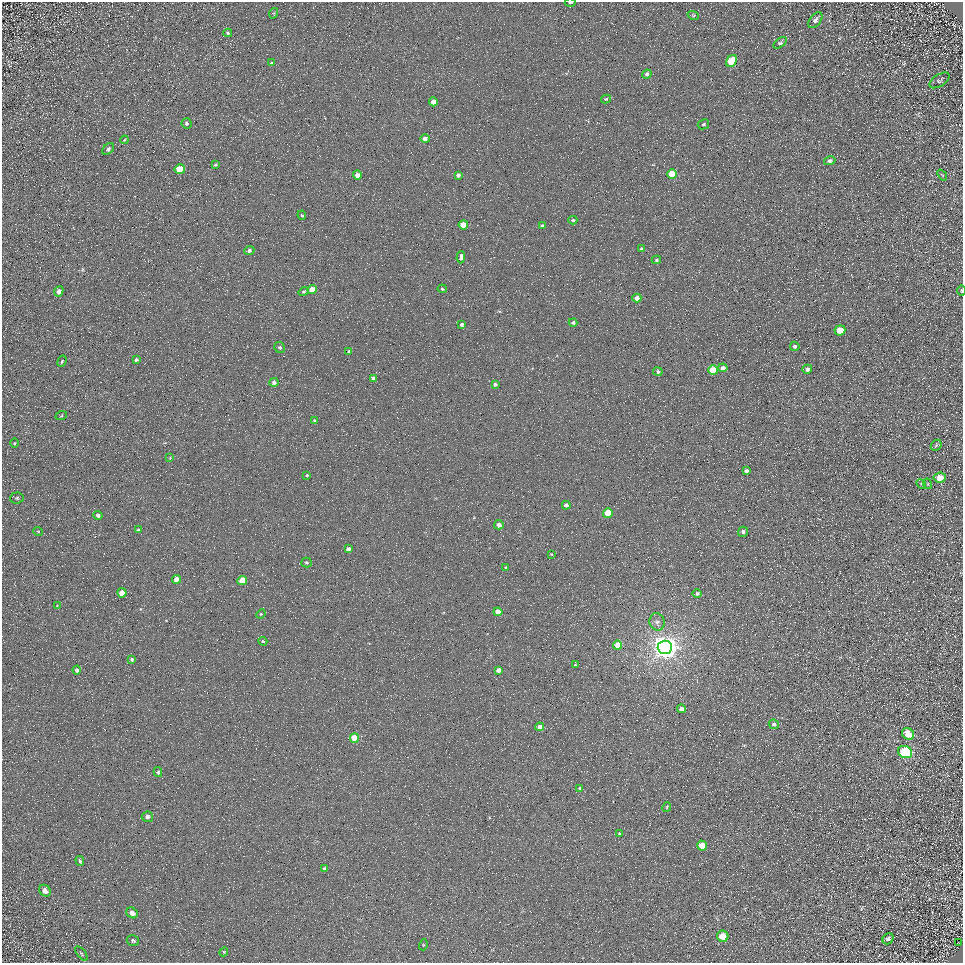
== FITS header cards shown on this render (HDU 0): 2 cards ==
NAXIS1  =                  961
NAXIS2  =                  961

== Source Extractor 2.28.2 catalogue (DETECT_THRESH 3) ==
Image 961 x 961 px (HDU 0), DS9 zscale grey, 1 PNG px = 1 image px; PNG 965 x 965 px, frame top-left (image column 1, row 961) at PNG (2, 2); each listed source drawn as its Kron ellipse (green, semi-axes under 4 px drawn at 4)
Background 4.84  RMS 8.5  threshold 25.6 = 3 sigma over >= 5 px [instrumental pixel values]
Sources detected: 113; all 113 listed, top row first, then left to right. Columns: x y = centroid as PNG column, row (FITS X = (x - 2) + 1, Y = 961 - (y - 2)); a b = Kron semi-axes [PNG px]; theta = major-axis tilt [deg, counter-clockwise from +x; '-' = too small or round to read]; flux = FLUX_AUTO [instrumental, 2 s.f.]
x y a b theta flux
570 3 5 3 - 1000
274 13 5 3 - 650
693 15 6 3 -18 640
815 20 9 5 51 2300
228 33 4 3 - 840
780 43 7 4 38 990
731 61 6 5 - 15000
271 63 4 4 - 550
647 74 5 4 - 1300
939 80 11 6 33 1300
606 99 5 4 - 760
433 102 4 4 - 4900
187 123 5 5 - 1200
703 124 6 4 28 960
425 139 5 4 - 2500
124 140 4 3 - 470
108 149 7 5 44 1600
830 161 5 4 - 1500
215 165 4 4 - 850
180 169 5 5 - 12000
672 174 5 5 - 16000
357 175 4 4 - 4200
458 175 4 4 - 2700
942 175 6 3 -51 510
302 215 5 4 - 750
573 220 4 4 - 860
463 225 5 4 - 11000
542 226 4 3 - 1500
641 249 4 3 - 1100
249 250 5 4 - 1500
461 257 6 3 86 29000
656 260 5 4 - 800
442 289 4 3 - 690
312 290 4 4 - 7200
961 290 5 3 - 530
59 291 5 4 - 2400
304 292 5 4 - 870
637 298 4 4 - 3400
573 323 4 4 - 1100
462 325 3 3 - 1400
840 330 5 5 - 12000
795 346 5 4 - 1300
280 348 6 5 - 1200
349 352 3 3 - 1100
136 360 4 3 - 940
62 361 6 3 68 690
723 368 4 4 - 3000
807 369 4 4 - 2100
713 370 5 5 - 21000
658 371 5 4 - 1200
373 378 4 3 - 1500
274 382 4 4 - 1500
495 384 4 4 - 1000
61 416 6 3 19 570
314 420 4 3 - 400
14 443 5 3 - 530
936 445 6 4 47 790
170 458 4 4 - 510
746 471 4 3 - 1600
307 475 4 4 - 860
940 478 6 5 - 7500
921 484 5 4 - 610
928 484 5 3 - 470
17 498 6 5 - 990
566 505 4 4 - 2100
608 513 5 5 - 18000
98 515 4 4 - 1500
499 525 5 4 - 3000
138 530 4 4 - 800
38 531 5 3 - 470
743 532 5 5 - 1800
348 549 4 4 - 2300
551 554 4 4 - 500
306 562 5 5 - 850
506 567 4 3 - 630
176 579 4 4 - 4800
242 580 5 4 - 14000
122 593 4 4 - 6900
697 594 4 4 - 1300
57 605 4 3 - 380
498 612 4 4 - 5300
261 614 5 4 - 610
657 622 9 7 -69 2700
263 641 4 3 - 700
617 645 4 4 - 11000
665 647 7 6 - 780000
132 659 4 3 - 1000
575 665 3 3 - 530
77 670 4 3 - 900
498 670 4 4 - 3600
681 709 4 4 - 3400
774 724 5 4 - 1500
540 727 4 4 - 4400
908 734 6 5 - 8900
354 738 5 4 - 12000
905 752 7 6 - 71000
158 772 5 4 - 1000
580 788 4 4 - 910
667 807 5 3 - 550
147 817 5 5 - 2100
619 834 3 2 - 600
702 845 5 4 - 7400
80 861 5 3 - 910
325 869 4 4 - 2000
45 891 6 5 - 2800
132 913 6 5 - 3000
723 936 6 5 - 12000
888 939 6 5 - 1500
133 941 6 5 - 1000
958 942 4 2 - 440
423 945 5 3 - 580
224 952 4 4 - 660
81 953 8 3 -49 890
At the frame edge (FLAGS 8, measured only in part): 2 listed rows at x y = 570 3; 961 290